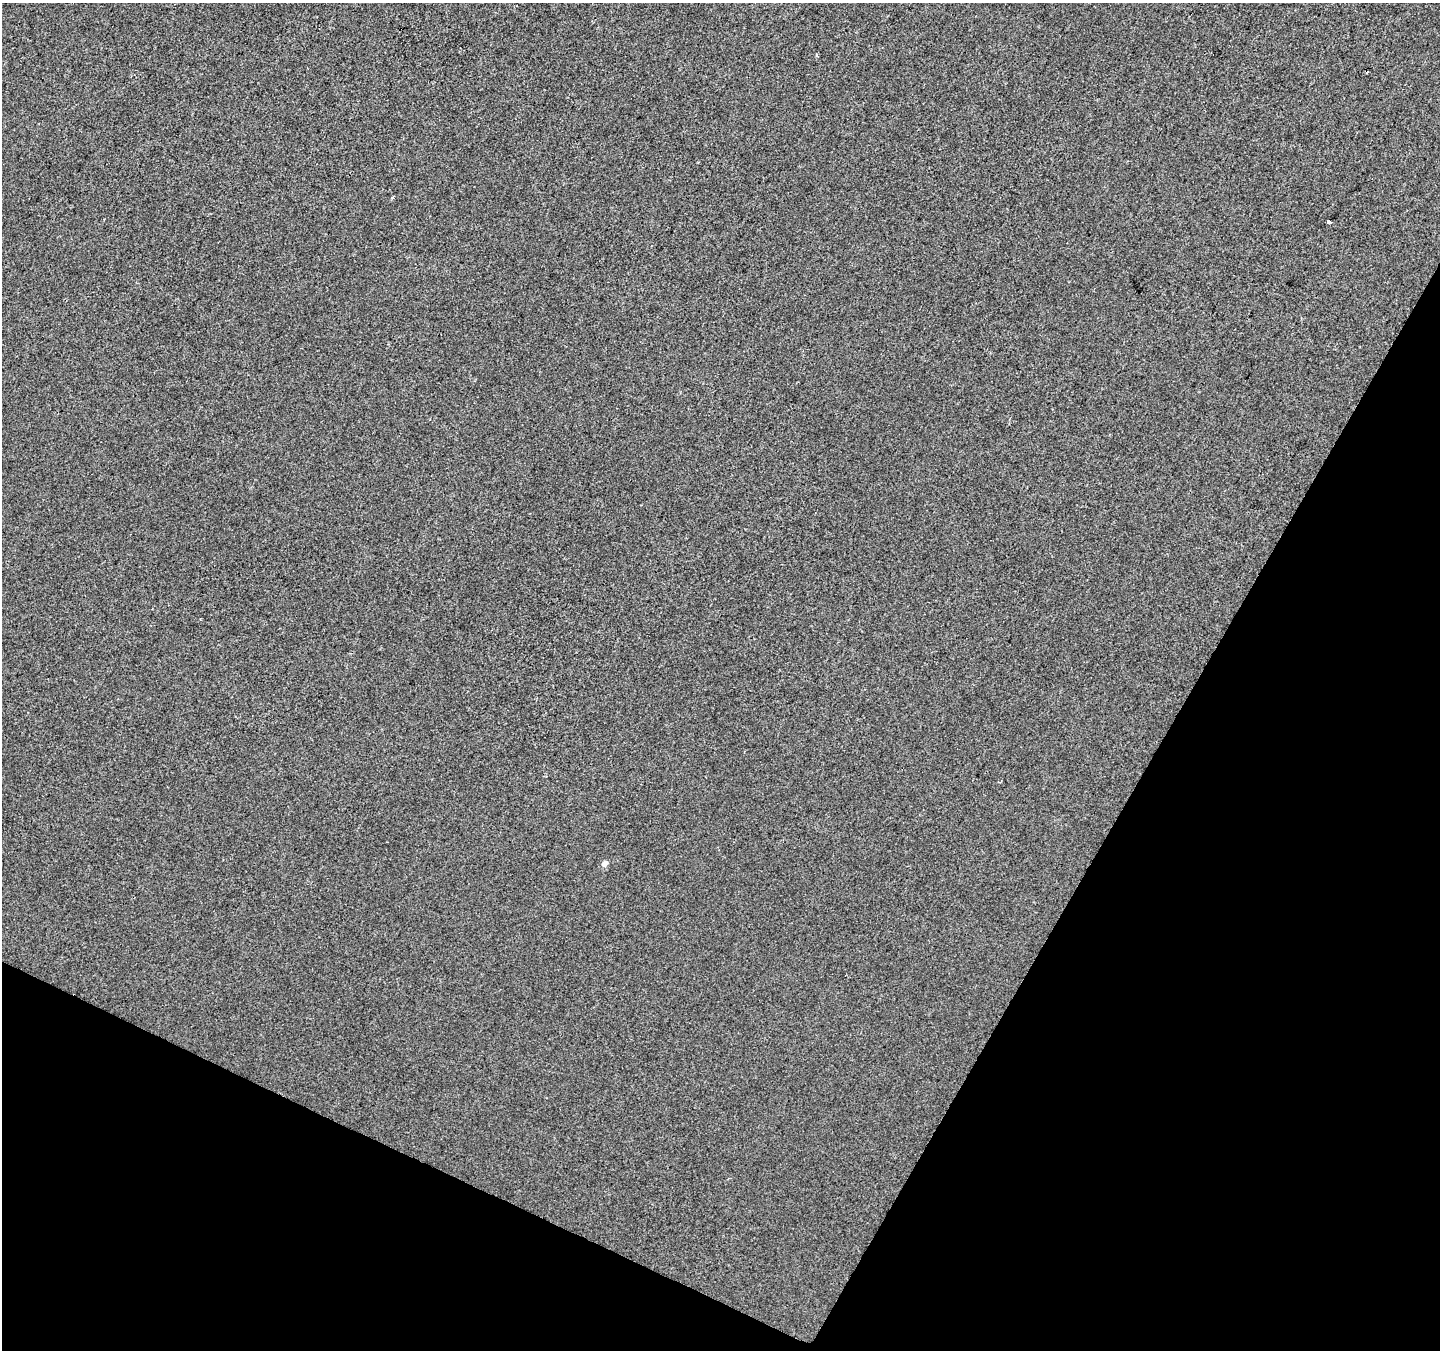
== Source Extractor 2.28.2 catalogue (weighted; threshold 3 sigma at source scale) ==
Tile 15 of 4 x 4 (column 3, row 4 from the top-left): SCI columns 2887-4324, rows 267-1614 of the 5763 x 5861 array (HDU 1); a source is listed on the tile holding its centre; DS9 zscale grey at full resolution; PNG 1442 x 1352 px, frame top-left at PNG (2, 3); no overlay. Shown black and unused: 26% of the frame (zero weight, under 2 of 3 exposures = <1% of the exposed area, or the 3 px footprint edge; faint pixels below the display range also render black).
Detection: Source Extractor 2.28.2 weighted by HDU 2 'WHT'; one run over the whole footprint, this tile lists its part. Background 0.00112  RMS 0.0057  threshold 0.0257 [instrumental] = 3 sigma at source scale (4.5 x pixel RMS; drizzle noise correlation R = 1.50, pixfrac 1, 0.0396/0.0396 arcsec/px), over >= 5 px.
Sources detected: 5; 1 cosmic-ray / hot-pixel residue — not listed; the other 4 listed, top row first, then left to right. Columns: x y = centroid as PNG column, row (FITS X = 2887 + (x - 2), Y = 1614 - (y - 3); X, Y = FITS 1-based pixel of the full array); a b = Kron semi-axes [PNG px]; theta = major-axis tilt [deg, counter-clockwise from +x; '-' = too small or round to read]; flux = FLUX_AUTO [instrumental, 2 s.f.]
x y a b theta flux
816 55 4 3 - 0.73
392 197 4 3 - 0.71
1329 221 4 3 - 5
605 863 5 5 - 3.1